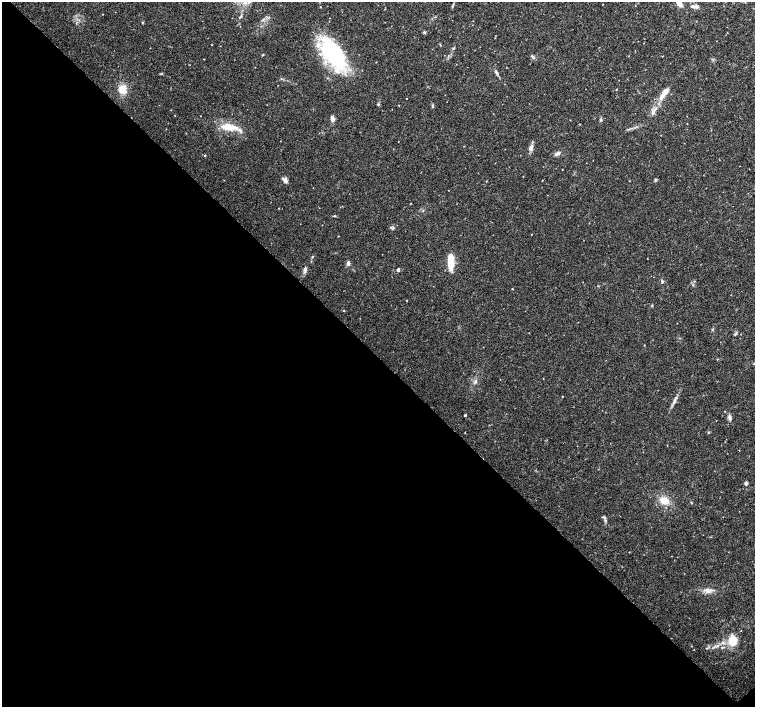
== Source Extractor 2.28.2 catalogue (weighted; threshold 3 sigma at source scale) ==
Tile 14 of 4 x 4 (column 2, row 4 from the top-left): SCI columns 1509-3013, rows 159-1567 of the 6033 x 6019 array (HDU 1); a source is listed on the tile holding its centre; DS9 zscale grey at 2 x 2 block average (1 PNG px = mean of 2 x 2 image px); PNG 757 x 709 px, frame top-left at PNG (2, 2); no overlay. Shown black and unused: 50% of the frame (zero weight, under 3 of 4 exposures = <1% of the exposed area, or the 3 px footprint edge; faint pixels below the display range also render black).
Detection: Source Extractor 2.28.2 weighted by HDU 2 'WHT'; one run over the whole footprint, this tile lists its part. Background 0.0374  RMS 0.0037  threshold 0.0167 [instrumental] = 3 sigma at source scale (4.5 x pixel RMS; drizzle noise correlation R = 1.50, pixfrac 1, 0.0396/0.0396 arcsec/px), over >= 5 px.
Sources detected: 51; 1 inside a brighter object's white glare — not listed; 4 inside a brighter listed object's ellipse — not listed separately; the other 46 listed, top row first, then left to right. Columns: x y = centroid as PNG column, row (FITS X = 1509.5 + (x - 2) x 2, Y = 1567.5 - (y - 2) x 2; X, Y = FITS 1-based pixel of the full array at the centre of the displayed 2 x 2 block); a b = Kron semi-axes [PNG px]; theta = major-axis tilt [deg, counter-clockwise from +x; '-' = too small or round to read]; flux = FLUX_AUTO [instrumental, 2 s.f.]
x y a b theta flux
679 3 8 5 -59 6.5
453 5 4 2 - 0.85
695 7 11 4 -12 3.1
241 16 4 3 - 0.97
142 22 3 2 - 0.54
424 32 4 3 - 0.97
440 45 3 2 - 0.5
334 54 35 19 -58 87
533 57 7 3 -44 1.5
204 59 2 2 - 0.36
496 73 7 3 -55 1.8
122 89 9 7 80 10
616 89 2 2 - 0.49
664 93 16 5 49 8.3
378 104 3 2 - 0.7
433 106 5 2 - 0.86
653 112 7 4 71 2.6
332 119 7 4 -84 3
227 127 19 9 -12 14
531 148 7 5 68 3.4
557 154 8 4 27 2.8
205 155 2 2 - 0.71
562 170 2 2 - 0.27
655 180 5 2 - 0.97
285 181 6 5 - 2.8
334 216 3 2 - 0.6
393 228 4 3 - 1.1
338 236 2 2 - 0.32
312 257 4 2 - 0.67
451 262 15 5 -88 20
348 263 5 4 - 2.2
305 269 9 3 84 2.2
398 270 3 3 - 2.7
662 281 4 2 - 0.77
407 300 2 2 - 0.34
475 382 5 4 - 1.7
675 401 10 3 71 2.6
465 415 2 2 - 1.1
730 417 7 4 -88 2.5
465 432 2 2 - 0.3
708 432 3 2 - 0.62
746 483 3 2 - 5.3
664 500 9 7 -21 10
691 503 4 2 - 0.61
707 590 7 5 -1 3.7
732 640 5 5 - 27
Isophote crosses this tile's border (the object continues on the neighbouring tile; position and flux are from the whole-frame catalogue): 1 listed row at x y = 679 3
Diffuse or blended objects may show on this block-average render without a row.